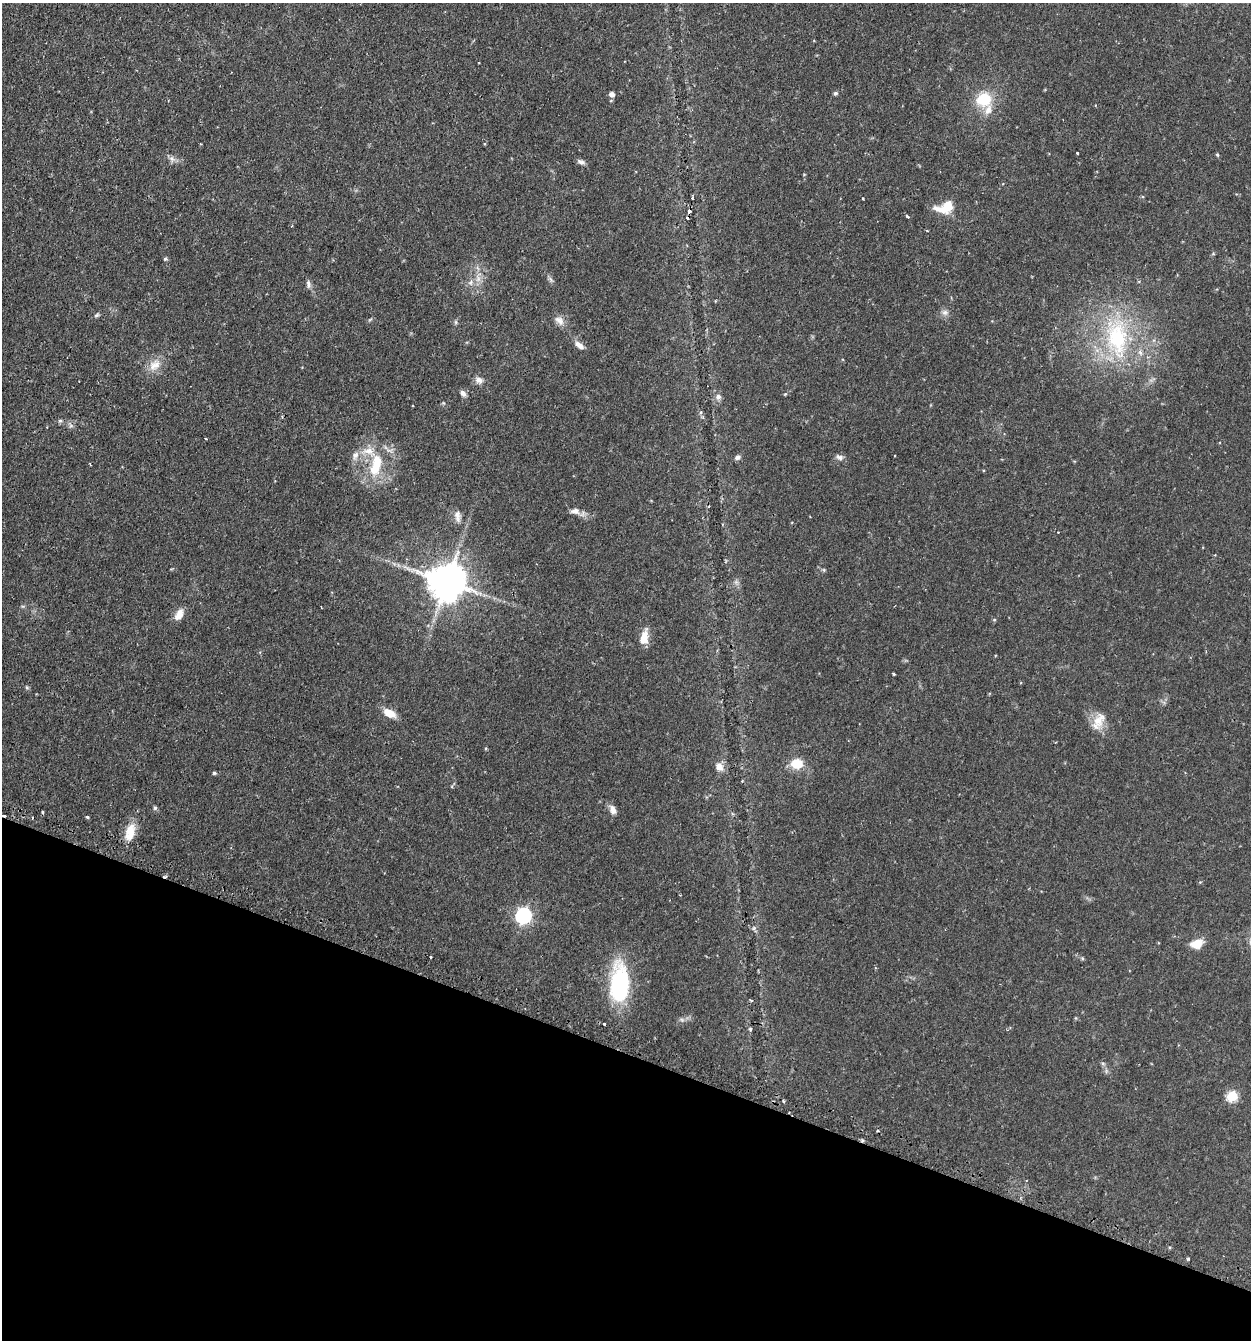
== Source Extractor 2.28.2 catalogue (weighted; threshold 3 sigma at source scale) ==
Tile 15 of 4 x 4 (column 3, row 4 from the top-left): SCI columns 2659-3907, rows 37-1374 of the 5447 x 5425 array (HDU 1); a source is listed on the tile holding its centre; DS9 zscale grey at full resolution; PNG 1253 x 1342 px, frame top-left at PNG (2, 3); no overlay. Shown black and unused: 21% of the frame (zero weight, under 2 of 3 exposures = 4% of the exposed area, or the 3 px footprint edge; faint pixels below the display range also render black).
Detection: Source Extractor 2.28.2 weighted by HDU 2 'WHT'; one run over the whole footprint, this tile lists its part. Background 0.0992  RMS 0.0055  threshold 0.0249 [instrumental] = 3 sigma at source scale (4.5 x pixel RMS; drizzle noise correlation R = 1.50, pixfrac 1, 0.05/0.05 arcsec/px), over >= 5 px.
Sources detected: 73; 4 cosmic-ray / hot-pixel residue — not listed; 3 inside a brighter listed object's ellipse — not listed separately; the other 66 listed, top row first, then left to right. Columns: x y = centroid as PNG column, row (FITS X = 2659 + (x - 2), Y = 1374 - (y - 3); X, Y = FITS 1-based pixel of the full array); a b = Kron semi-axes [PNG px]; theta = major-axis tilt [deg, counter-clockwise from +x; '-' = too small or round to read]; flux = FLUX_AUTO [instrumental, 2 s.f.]
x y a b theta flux
835 93 5 4 - 1.2
612 94 5 5 - 3
984 99 18 16 17 17
1077 153 3 3 - 1.1
1217 155 5 4 - 0.71
172 159 9 7 -53 2
581 162 11 5 -18 1.8
692 198 3 3 - 0.67
863 199 3 2 - 0.63
947 206 10 6 19 32
689 211 4 3 - 2.1
907 216 4 3 - 2.4
927 231 3 2 - 0.74
165 259 5 4 - 0.92
478 279 9 7 78 2.8
308 284 10 6 -84 1.8
945 312 9 7 11 2.2
96 315 8 5 27 0.99
559 321 15 9 -43 3.7
456 322 6 4 -89 0.8
1117 338 62 32 -84 65
579 345 14 6 -37 3.4
155 365 19 13 44 7.1
479 380 12 7 -28 2.8
463 393 8 6 -57 2.1
785 394 6 3 44 0.58
718 397 9 8 - 2.2
71 426 7 4 0 1.1
355 455 12 9 76 3.5
737 457 8 6 18 1.5
840 457 10 7 -24 2.1
90 464 3 2 - 0.45
375 466 29 15 83 19
575 511 12 8 -2 3.4
457 516 17 7 -85 3.1
1058 532 2 2 - 0.41
824 570 5 4 - 0.69
447 582 11 10 - 1500
736 582 7 5 -45 1.3
179 614 15 9 59 4.7
994 620 5 3 - 0.53
644 637 17 9 78 7.3
893 674 4 3 - 1.1
389 713 13 7 -29 7.8
1098 721 27 13 65 8.4
797 764 11 9 0 12
719 767 11 8 -49 4.2
214 773 5 4 - 0.82
155 808 6 5 - 0.87
613 810 12 7 -68 3.2
4 815 4 2 - 1.9
87 817 4 3 - 0.76
130 832 23 12 74 9.8
523 915 7 7 - 140
754 928 6 4 46 0.98
1197 943 14 9 18 7.3
430 957 3 3 - 0.84
1082 958 6 4 -46 0.68
619 983 43 20 89 53
751 1000 4 3 - 1.1
682 1020 7 4 -19 1
604 1024 3 3 - 1.8
750 1029 5 5 - 0.75
1232 1096 6 5 - 35
783 1101 4 3 - 0.81
1188 1259 4 3 - 0.65
Overlapping masked pixels (flux is a lower limit): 2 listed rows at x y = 689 211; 4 815